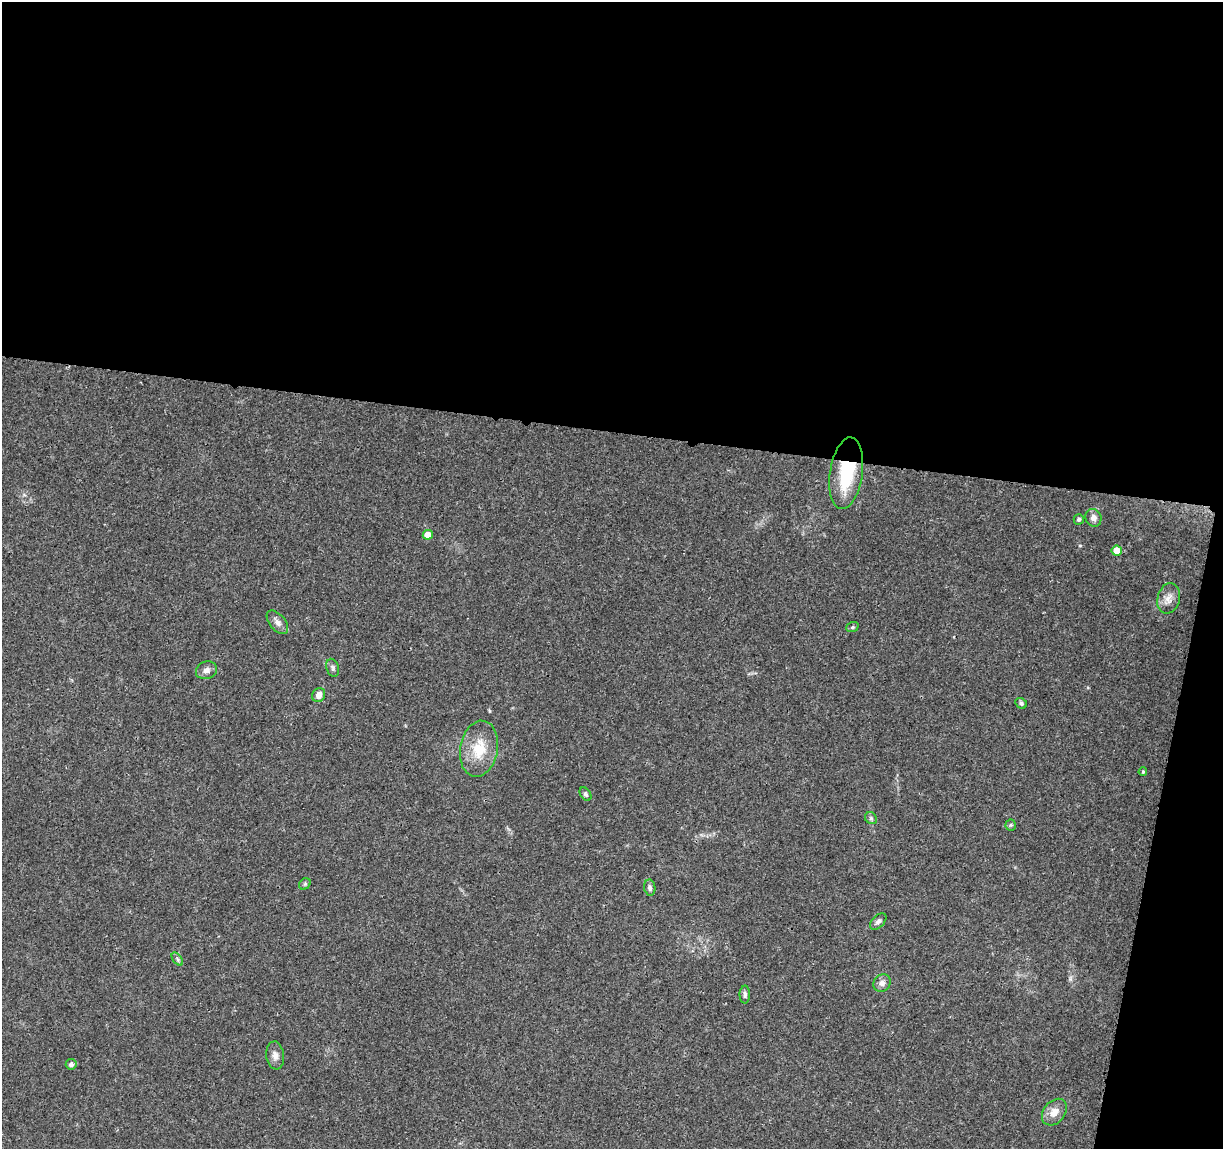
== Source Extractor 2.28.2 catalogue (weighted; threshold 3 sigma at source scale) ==
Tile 4 of 4 x 4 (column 4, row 1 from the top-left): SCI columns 3667-4887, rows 3671-4817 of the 4906 x 5106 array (HDU 1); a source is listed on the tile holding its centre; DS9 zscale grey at full resolution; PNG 1225 x 1151 px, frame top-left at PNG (2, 2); each listed source drawn as its Kron ellipse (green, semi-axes under 4 px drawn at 4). Shown black and unused: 41% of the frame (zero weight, under 3 of 4 exposures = <1% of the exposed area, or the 3 px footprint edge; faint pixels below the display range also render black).
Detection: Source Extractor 2.28.2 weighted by HDU 2 'WHT'; one run over the whole footprint, this tile lists its part. Background 0.0368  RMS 0.0035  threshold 0.0156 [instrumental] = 3 sigma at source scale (4.5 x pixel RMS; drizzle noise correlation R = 1.50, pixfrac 1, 0.0396/0.0396 arcsec/px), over >= 5 px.
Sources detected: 26; all 26 listed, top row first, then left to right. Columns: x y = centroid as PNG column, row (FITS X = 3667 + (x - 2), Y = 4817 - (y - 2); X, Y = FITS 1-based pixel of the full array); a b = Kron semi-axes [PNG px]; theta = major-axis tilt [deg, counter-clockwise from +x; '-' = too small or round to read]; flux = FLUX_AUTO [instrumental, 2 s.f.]
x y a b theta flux
846 473 36 16 82 20
1093 518 9 8 - 2
1079 519 5 5 - 0.79
428 535 5 4 - 5.1
1117 551 5 5 - 4.9
1169 598 15 11 75 3
277 622 14 8 -49 1.9
852 627 6 5 - 0.56
333 668 9 6 -73 0.92
206 670 11 8 20 1.7
319 695 7 6 - 2.4
1021 703 6 5 - 0.68
479 749 28 19 80 10
1143 772 4 3 - 0.37
585 794 7 5 -53 0.66
871 818 6 5 - 0.65
1011 825 5 5 - 0.53
305 884 6 5 - 0.57
650 888 8 5 -82 1.1
878 921 10 6 44 1.2
177 959 7 4 -54 0.64
882 983 9 8 - 1.8
745 994 9 5 88 0.95
275 1055 14 9 -82 2
71 1064 5 5 - 1.2
1054 1112 15 10 51 3.4
Overlapping masked pixels (flux is a lower limit): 1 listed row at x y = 846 473